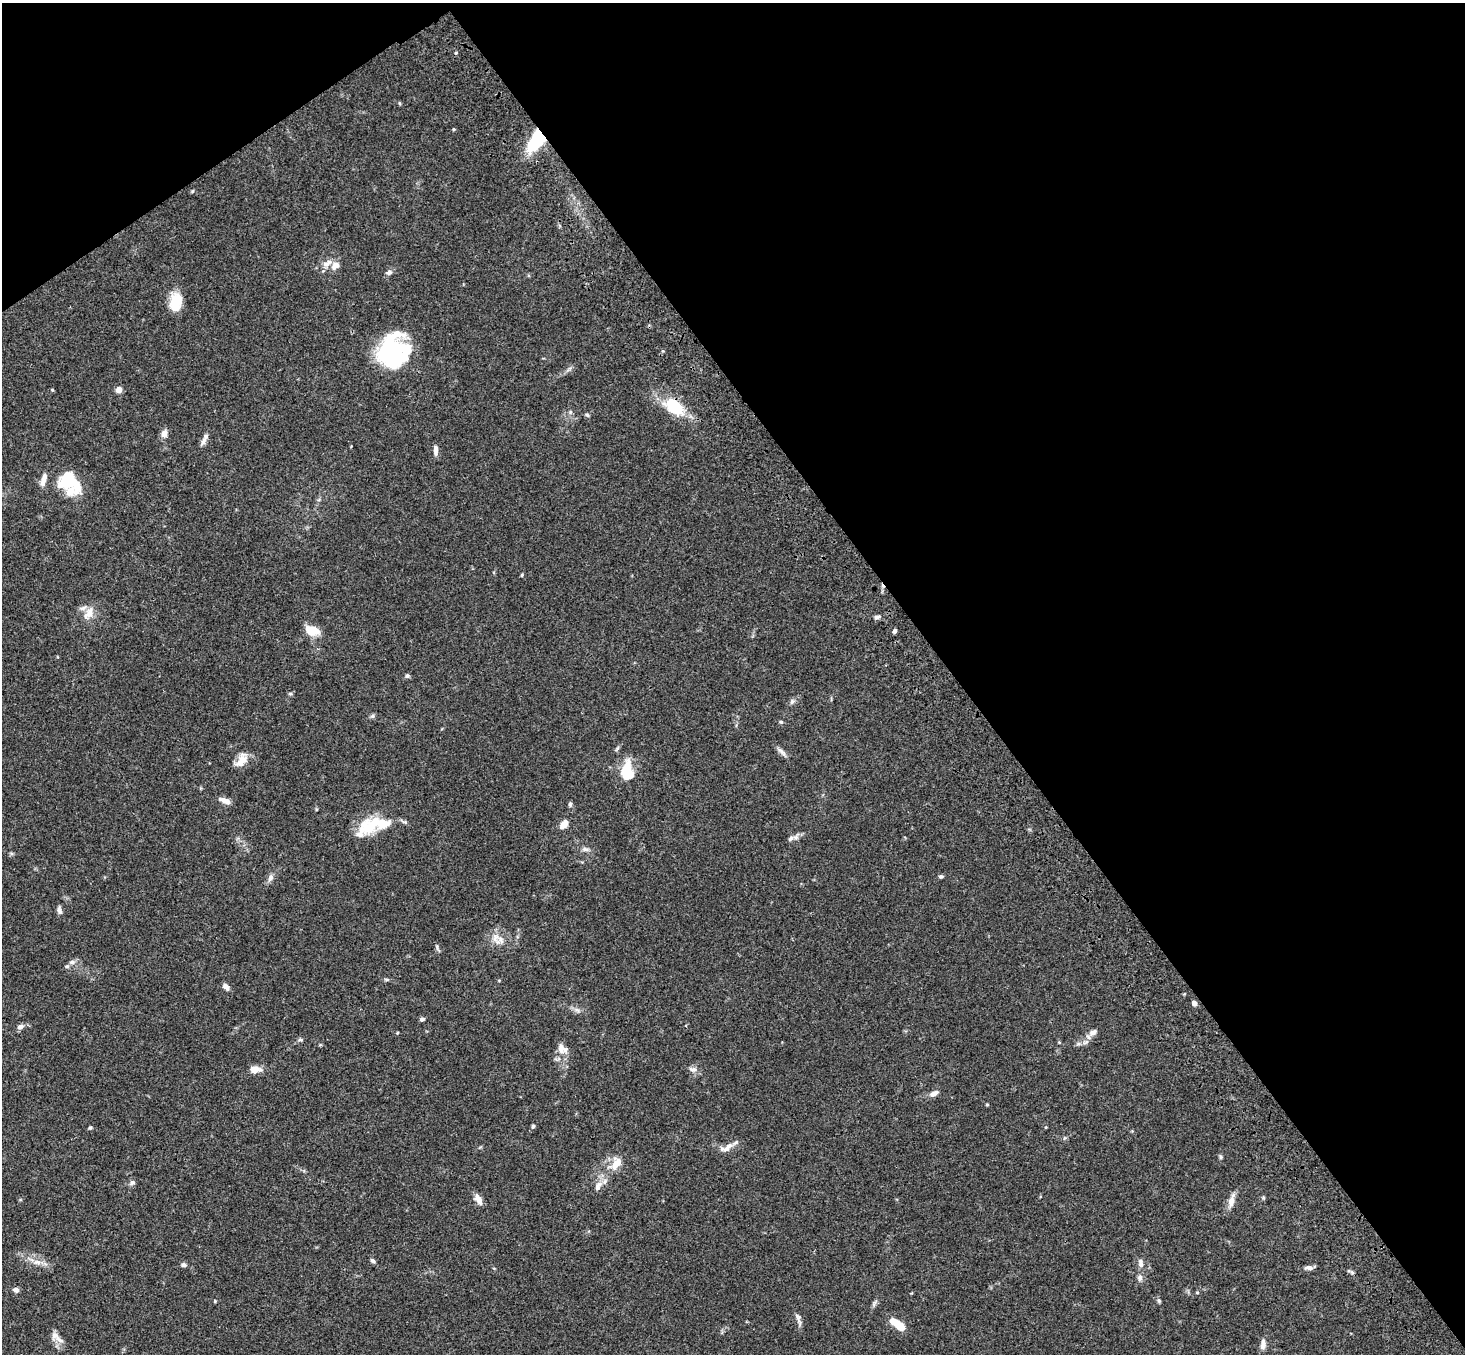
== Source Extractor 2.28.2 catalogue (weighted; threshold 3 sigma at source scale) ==
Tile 3 of 4 x 4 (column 3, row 1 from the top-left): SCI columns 3032-4494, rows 4431-5782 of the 6061 x 6017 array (HDU 1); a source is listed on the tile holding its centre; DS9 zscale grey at full resolution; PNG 1467 x 1356 px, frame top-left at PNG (2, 3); no overlay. Shown black and unused: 38% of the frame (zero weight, under 3 of 4 exposures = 6% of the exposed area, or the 3 px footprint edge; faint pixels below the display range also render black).
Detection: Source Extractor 2.28.2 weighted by HDU 2 'WHT'; one run over the whole footprint, this tile lists its part. Background 0.0593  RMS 0.0053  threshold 0.0237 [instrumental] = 3 sigma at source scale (4.5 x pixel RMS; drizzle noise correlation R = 1.50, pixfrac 1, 0.05/0.05 arcsec/px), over >= 5 px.
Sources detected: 91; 6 inside a brighter object's white glare — not listed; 6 inside a brighter listed object's ellipse — not listed separately; the other 79 listed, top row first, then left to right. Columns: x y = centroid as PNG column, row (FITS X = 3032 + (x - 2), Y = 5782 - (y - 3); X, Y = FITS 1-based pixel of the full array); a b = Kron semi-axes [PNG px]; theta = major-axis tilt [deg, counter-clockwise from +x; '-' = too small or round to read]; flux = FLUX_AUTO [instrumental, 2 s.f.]
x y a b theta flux
400 103 5 3 - 0.55
454 129 4 3 - 0.61
536 140 24 12 58 31
192 191 5 3 - 0.5
327 263 17 7 28 3.7
389 272 7 7 - 1.5
176 300 17 15 67 11
391 351 34 26 -1 47
119 390 6 6 - 3.5
674 406 25 16 -41 20
587 415 6 4 -43 0.77
164 433 11 8 79 2.6
203 441 13 6 69 2
436 450 12 5 -88 2.6
44 479 17 6 74 3.5
68 480 18 14 40 20
522 575 4 4 - 0.51
89 614 19 10 60 5.3
877 617 8 5 12 1.3
312 630 15 9 -13 9.4
894 631 5 4 - 1.3
407 676 5 5 - 0.98
290 694 6 4 0 0.75
792 701 8 6 55 1.4
372 716 6 5 - 1
781 722 5 4 - 0.67
781 751 16 4 -47 2.1
241 760 20 11 51 5.8
627 771 23 14 -87 15
225 800 15 6 -22 3.1
570 804 6 5 - 0.94
382 823 50 13 -3 17
564 824 10 6 47 4.6
360 834 13 9 13 3.3
791 838 8 6 45 1.5
585 849 9 5 -10 1.7
941 876 6 4 9 0.97
270 878 10 6 69 2.1
59 910 10 6 -78 1.9
495 937 15 9 82 4.8
437 947 10 3 -80 0.93
72 962 8 5 0 1.5
386 979 6 4 -18 0.69
226 987 8 5 -42 2.4
1194 1003 5 5 - 2.1
422 1019 6 4 18 1.1
20 1027 8 6 26 2.4
1093 1032 12 7 32 2.7
397 1033 5 3 - 0.39
300 1040 6 4 0 0.83
562 1049 16 11 -34 4.4
255 1069 9 7 1 6.1
693 1069 12 7 -4 2.3
934 1093 13 6 29 2.7
987 1104 5 3 - 0.45
533 1126 4 4 - 0.77
90 1127 5 4 - 0.65
1064 1138 6 4 88 0.69
726 1149 17 8 40 3.5
1221 1157 6 4 -75 0.84
616 1164 18 10 58 7.3
132 1182 8 6 31 1.4
598 1186 15 7 66 3.6
478 1199 14 7 -64 3.7
1231 1201 19 7 76 4.2
373 1260 7 5 -42 1.1
37 1262 11 6 -15 3
1141 1263 12 7 -82 2.5
183 1265 7 5 -10 1.2
1309 1268 10 6 -3 2
1352 1272 7 4 -19 0.89
1140 1278 9 7 85 1.8
16 1290 6 5 - 2.1
215 1301 4 4 - 0.49
1159 1301 6 5 - 0.92
798 1317 11 5 -54 1.7
897 1324 19 7 -35 10
55 1335 11 10 - 3.3
1263 1344 15 6 86 2.7
Overlapping masked pixels (flux is a lower limit): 2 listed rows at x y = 536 140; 674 406
Unlisted compact peaks at least as high as the median listed source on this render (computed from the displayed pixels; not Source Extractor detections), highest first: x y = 52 390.